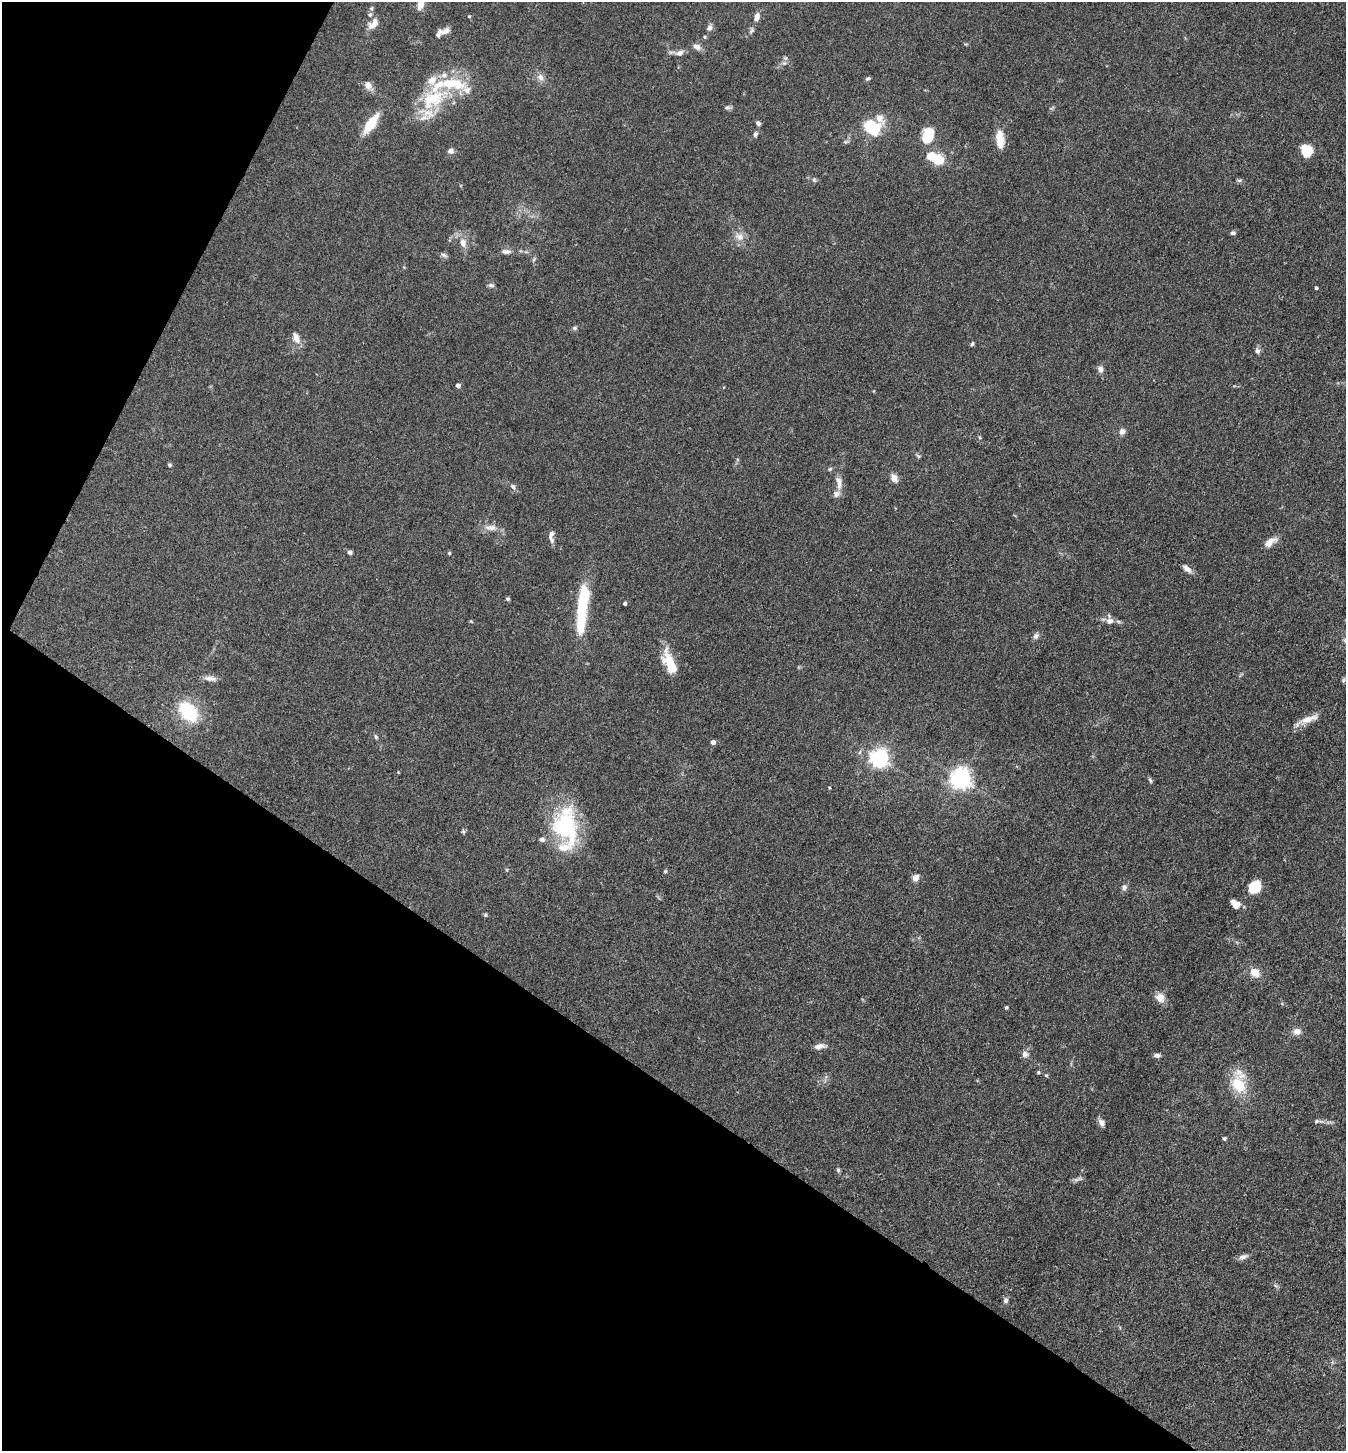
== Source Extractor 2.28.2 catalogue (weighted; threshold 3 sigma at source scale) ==
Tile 9 of 4 x 4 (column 1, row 3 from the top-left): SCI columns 287-1630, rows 1452-2900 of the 5807 x 5801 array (HDU 1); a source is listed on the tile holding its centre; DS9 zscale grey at full resolution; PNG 1348 x 1453 px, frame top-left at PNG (2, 2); no overlay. Shown black and unused: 31% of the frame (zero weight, under 3 of 4 exposures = <1% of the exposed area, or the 3 px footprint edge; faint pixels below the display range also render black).
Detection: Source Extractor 2.28.2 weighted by HDU 2 'WHT'; one run over the whole footprint, this tile lists its part. Background 0.0739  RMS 0.0061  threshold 0.0276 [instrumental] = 3 sigma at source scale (4.5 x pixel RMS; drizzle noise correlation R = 1.50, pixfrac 1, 0.05/0.05 arcsec/px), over >= 5 px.
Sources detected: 111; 1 inside a brighter object's white glare — not listed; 12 inside a brighter listed object's ellipse — not listed separately; the other 98 listed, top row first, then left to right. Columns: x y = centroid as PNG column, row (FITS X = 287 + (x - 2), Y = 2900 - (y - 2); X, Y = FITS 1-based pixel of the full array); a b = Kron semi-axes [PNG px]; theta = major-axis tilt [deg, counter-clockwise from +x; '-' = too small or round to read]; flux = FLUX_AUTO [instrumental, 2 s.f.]
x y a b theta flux
420 4 11 7 69 5.6
370 15 7 7 - 1.7
469 16 4 4 - 0.6
757 17 10 6 74 3.6
372 25 14 9 5 4.1
709 28 7 6 - 2.7
445 31 19 7 16 3.9
752 31 8 6 55 1.5
705 37 5 4 - 0.75
697 47 10 7 -29 3.4
678 53 19 7 0 3.6
785 58 6 6 - 1.4
540 77 11 8 -50 3.4
868 78 6 4 25 1
368 85 12 9 -64 3.9
433 99 44 25 27 38
727 107 9 5 7 1.5
758 123 6 5 - 1.5
371 124 20 8 54 18
872 127 17 13 -37 32
755 134 7 5 69 1.6
928 136 16 11 73 17
1000 139 22 9 -85 10
846 142 9 4 18 1.2
451 151 8 7 - 2
1306 151 13 12 - 12
938 159 9 8 - 16
814 180 7 5 -86 1.1
1239 180 8 4 0 1
1233 233 6 5 - 1.5
739 237 14 10 -23 4.8
463 243 12 8 -79 5.1
506 251 14 6 0 2.8
444 255 10 4 -26 1.4
534 259 6 4 71 0.93
491 285 8 5 -17 1.5
1316 288 3 3 - 0.96
574 328 7 5 15 1.2
296 338 15 8 -68 4.8
972 344 6 4 71 0.92
1257 351 8 7 - 1.9
1100 369 8 7 - 2.6
458 385 4 4 - 2.4
1122 432 8 7 - 2.6
918 456 7 4 -53 0.87
170 465 5 4 - 0.89
830 469 6 4 24 0.97
894 478 9 7 -63 4.3
839 483 21 8 -83 5.2
513 487 9 6 -60 1.9
490 527 20 8 -4 5
551 534 13 6 74 2.3
1270 542 16 8 38 5.6
350 552 5 5 - 1.4
449 553 5 4 - 0.68
1187 569 12 6 -39 3.1
507 599 5 4 - 0.89
625 603 4 3 - 1.3
582 608 59 11 84 40
1110 621 10 8 8 3.9
1036 636 9 7 43 2
670 663 28 11 -66 17
210 678 18 7 -6 3.6
188 712 21 14 -49 36
1307 720 34 7 22 7.9
376 737 6 5 - 1
713 742 4 4 - 3.2
860 752 6 4 71 1
879 758 7 6 - 280
960 779 7 7 - 360
1150 780 9 4 -69 1.1
829 788 4 3 - 0.53
566 827 45 30 -71 54
463 832 6 5 - 0.91
665 871 6 5 - 0.73
915 878 6 5 - 5.2
1124 887 7 7 - 2.1
1254 887 11 10 - 18
1235 904 9 6 -43 6.6
485 915 6 5 - 0.84
1255 972 11 9 -36 6.6
1160 997 12 11 - 5.5
1006 1007 5 4 - 0.79
1297 1031 9 8 - 4
819 1046 14 6 10 3.8
1025 1054 8 7 - 2.8
1157 1055 8 5 4 2
1038 1072 5 4 - 0.72
1046 1075 5 5 - 0.75
1238 1085 22 16 -58 20
1316 1121 6 5 - 1
1102 1122 9 6 -57 3.5
1224 1138 4 4 - 1
838 1170 7 5 -89 1.1
1076 1180 9 4 7 1.7
1243 1257 13 6 15 2.5
1275 1285 7 4 -20 1
1006 1300 8 6 76 1.8
Isophote crosses this tile's border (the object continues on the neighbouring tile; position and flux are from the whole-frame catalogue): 1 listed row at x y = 420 4